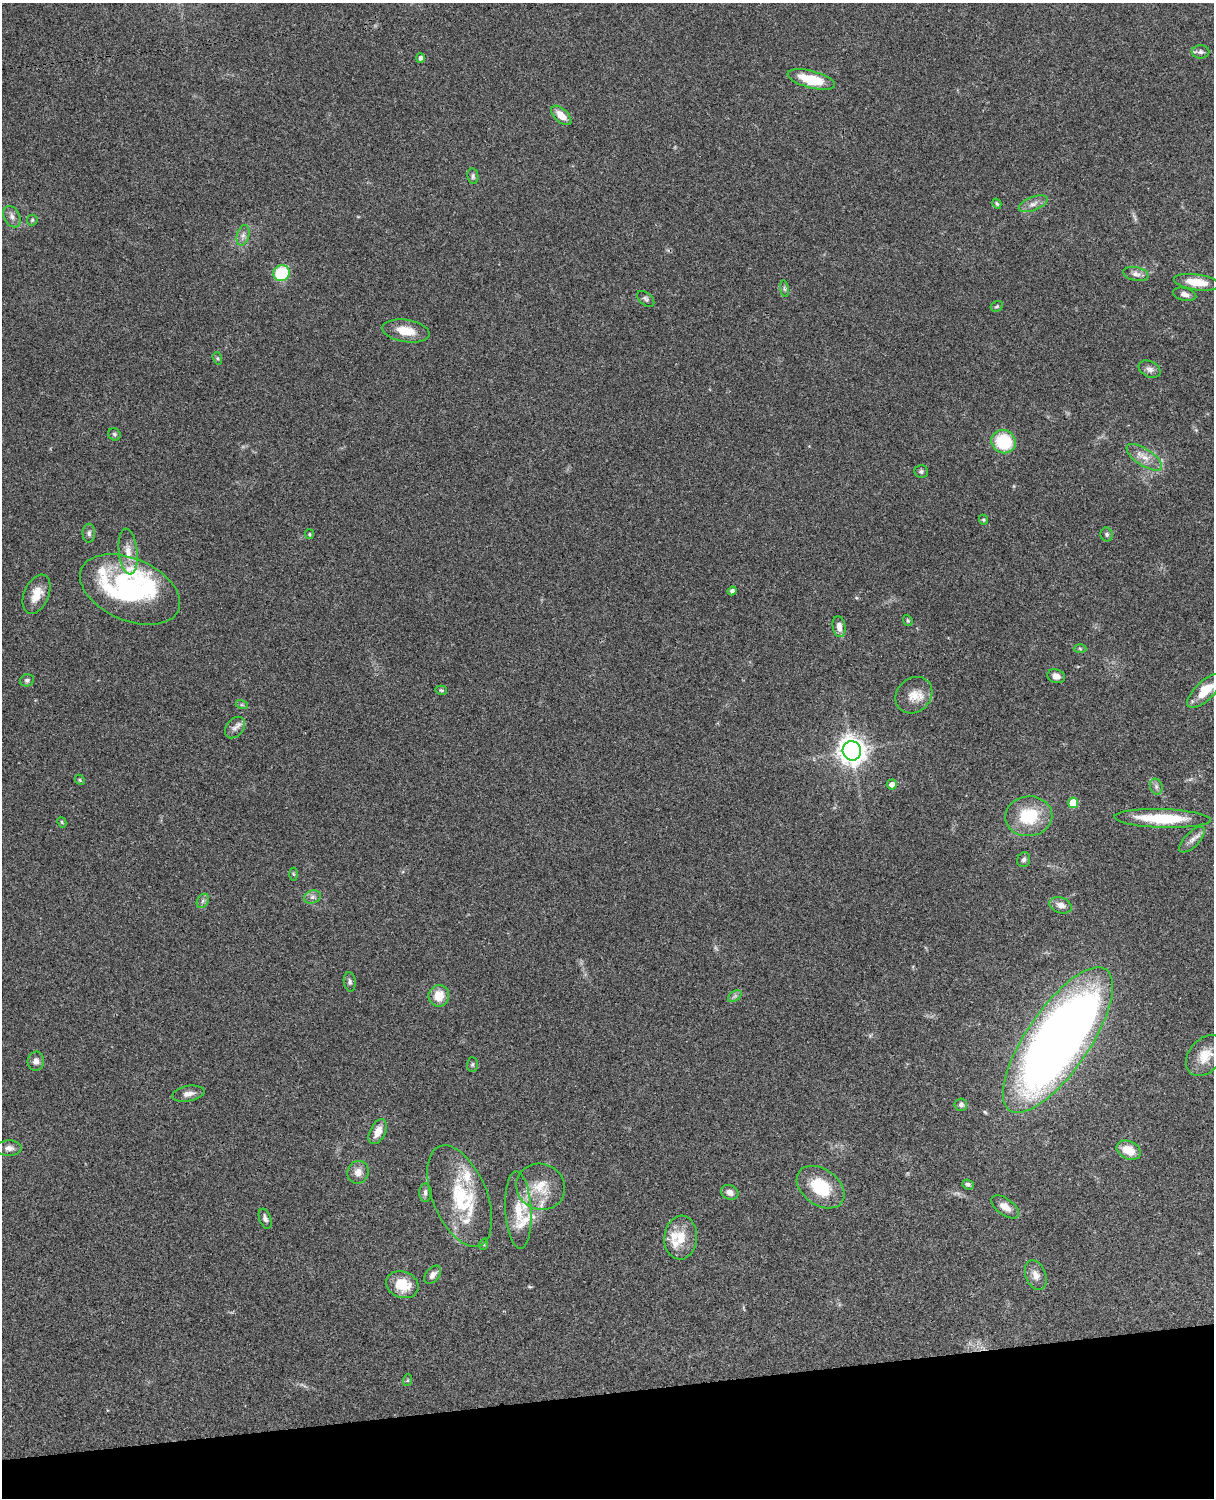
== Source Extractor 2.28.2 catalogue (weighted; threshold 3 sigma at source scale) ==
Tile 10 of 4 x 3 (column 2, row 3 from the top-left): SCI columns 1334-2545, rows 277-1772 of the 5087 x 4926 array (HDU 1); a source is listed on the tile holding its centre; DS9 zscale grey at full resolution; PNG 1216 x 1500 px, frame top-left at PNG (2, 3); each listed source drawn as its Kron ellipse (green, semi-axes under 4 px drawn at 4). Shown black and unused: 7% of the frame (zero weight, under 3 of 4 exposures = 6% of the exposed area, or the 3 px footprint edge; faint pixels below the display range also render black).
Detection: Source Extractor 2.28.2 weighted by HDU 2 'WHT'; one run over the whole footprint, this tile lists its part. Background 0.0958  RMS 0.0062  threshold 0.028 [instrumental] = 3 sigma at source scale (4.5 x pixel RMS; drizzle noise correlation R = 1.50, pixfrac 1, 0.05/0.05 arcsec/px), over >= 5 px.
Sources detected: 94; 3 inside a brighter object's white glare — neither listed nor drawn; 7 inside a brighter listed object's ellipse — not listed separately; the other 84 listed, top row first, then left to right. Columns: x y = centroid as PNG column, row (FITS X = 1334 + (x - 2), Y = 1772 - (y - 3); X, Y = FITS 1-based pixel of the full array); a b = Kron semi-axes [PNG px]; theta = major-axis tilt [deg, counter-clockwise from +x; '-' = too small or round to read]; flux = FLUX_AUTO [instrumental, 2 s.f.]
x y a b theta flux
1200 52 9 6 0 1.9
421 58 5 4 - 1.8
811 79 24 8 -15 21
561 115 12 6 -42 6.9
473 176 8 5 -82 1.4
997 204 5 4 - 0.95
1033 204 15 7 21 3.7
12 217 11 8 -62 3.1
32 220 5 5 - 0.93
243 235 10 6 74 2.5
281 273 8 8 - 29
1136 274 13 7 -11 3
1197 282 23 8 -8 12
784 289 8 4 -81 1.2
1185 294 12 6 -13 3.1
646 299 10 6 -40 1.6
997 306 6 5 - 1.1
406 331 24 11 -9 12
217 358 6 4 -72 0.88
1150 369 11 8 -27 2.8
114 434 6 5 - 1.1
1004 442 12 11 - 30
1144 457 20 8 -33 6.8
921 471 7 6 - 1.2
983 520 5 4 - 0.79
89 533 9 6 90 1.8
309 534 5 4 - 0.71
1107 534 7 6 - 1.4
128 551 23 9 -84 7.7
130 590 53 31 -23 97
732 591 4 4 - 1.5
37 594 21 12 67 9.6
908 620 6 4 -68 0.87
839 627 10 6 -81 4.5
1080 649 6 4 -2 0.95
1056 676 9 6 -19 3.6
27 680 7 6 - 1.5
441 690 6 4 -15 0.93
1205 691 22 9 43 14
914 695 20 16 43 9.5
242 705 6 4 -17 0.94
235 728 12 8 50 3.4
852 751 10 9 - 620
80 780 6 4 -48 0.78
892 784 5 5 - 3.6
1156 787 8 6 -71 2
1073 803 5 5 - 17
1029 816 23 20 6 28
1163 818 48 9 -2 33
62 822 6 4 -62 0.8
1192 840 16 7 46 3.9
1024 860 7 6 - 1.7
293 874 6 4 -87 0.78
312 897 8 6 16 2.2
203 901 7 5 60 1.4
1061 905 11 7 -20 3.8
350 982 10 6 -83 1.6
439 996 11 10 - 10
735 996 7 5 34 1.4
1058 1040 85 31 55 610
1205 1056 23 16 50 11
36 1061 9 8 - 3.3
472 1064 7 5 89 1.1
188 1094 16 7 10 3.8
961 1105 6 6 - 1.8
378 1132 13 7 63 6.8
9 1148 12 7 0 3.4
1129 1150 12 9 -25 11
358 1172 11 10 - 5
968 1184 6 4 -23 1.7
541 1187 25 23 -25 18
821 1187 26 18 -36 27
730 1192 9 7 -24 3.7
425 1193 9 6 90 2.1
460 1196 54 27 -68 43
1005 1207 16 8 -36 5.9
518 1210 39 13 -87 16
265 1219 10 6 -69 2.2
681 1238 22 16 85 13
484 1244 6 3 72 0.71
433 1275 10 6 51 3.4
1036 1275 15 10 -69 4.7
402 1285 16 13 -20 15
408 1380 6 4 71 0.73
Isophote crosses this tile's border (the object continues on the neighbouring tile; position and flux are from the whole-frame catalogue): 1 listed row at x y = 1205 691